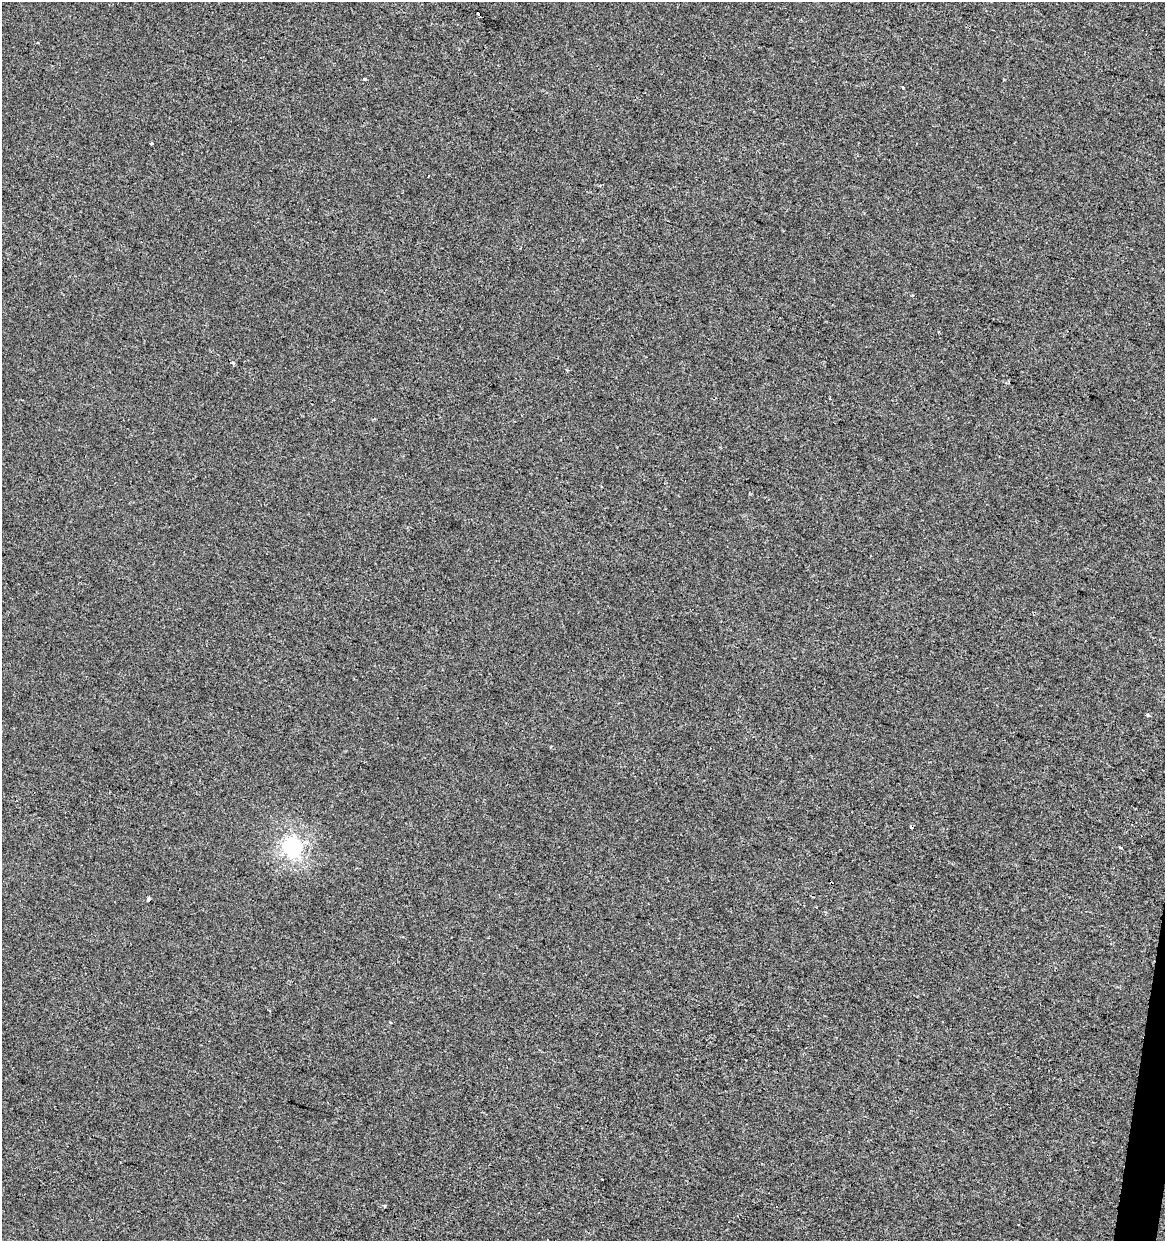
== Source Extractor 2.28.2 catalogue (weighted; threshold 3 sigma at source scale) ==
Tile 6 of 4 x 4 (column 2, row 2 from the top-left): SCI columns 1447-2609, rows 2477-3715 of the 5159 x 4960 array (HDU 1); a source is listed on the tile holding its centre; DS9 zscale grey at full resolution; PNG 1167 x 1243 px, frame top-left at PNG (2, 2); no overlay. Shown black and unused: <1% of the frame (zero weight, under 2 of 3 exposures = <1% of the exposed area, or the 3 px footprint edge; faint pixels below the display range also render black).
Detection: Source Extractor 2.28.2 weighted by HDU 2 'WHT'; one run over the whole footprint, this tile lists its part. Background -6.83e-05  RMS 0.0042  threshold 0.019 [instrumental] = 3 sigma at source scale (4.5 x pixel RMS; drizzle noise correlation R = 1.50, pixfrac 1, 0.0396/0.0396 arcsec/px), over >= 5 px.
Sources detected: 14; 5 cosmic-ray / hot-pixel residue — not listed; the other 9 listed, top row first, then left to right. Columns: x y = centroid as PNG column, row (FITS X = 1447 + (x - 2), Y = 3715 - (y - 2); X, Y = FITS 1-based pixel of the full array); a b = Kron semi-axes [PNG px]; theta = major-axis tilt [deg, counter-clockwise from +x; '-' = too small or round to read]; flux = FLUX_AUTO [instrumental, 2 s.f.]
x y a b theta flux
364 79 3 3 - 2
152 143 4 3 - 0.49
428 175 3 2 - 0.81
233 363 4 3 - 1.4
1148 715 5 4 - 0.72
292 847 7 6 - 160
1120 847 3 2 - 0.58
148 899 4 3 - 2.9
384 1206 4 3 - 4.1